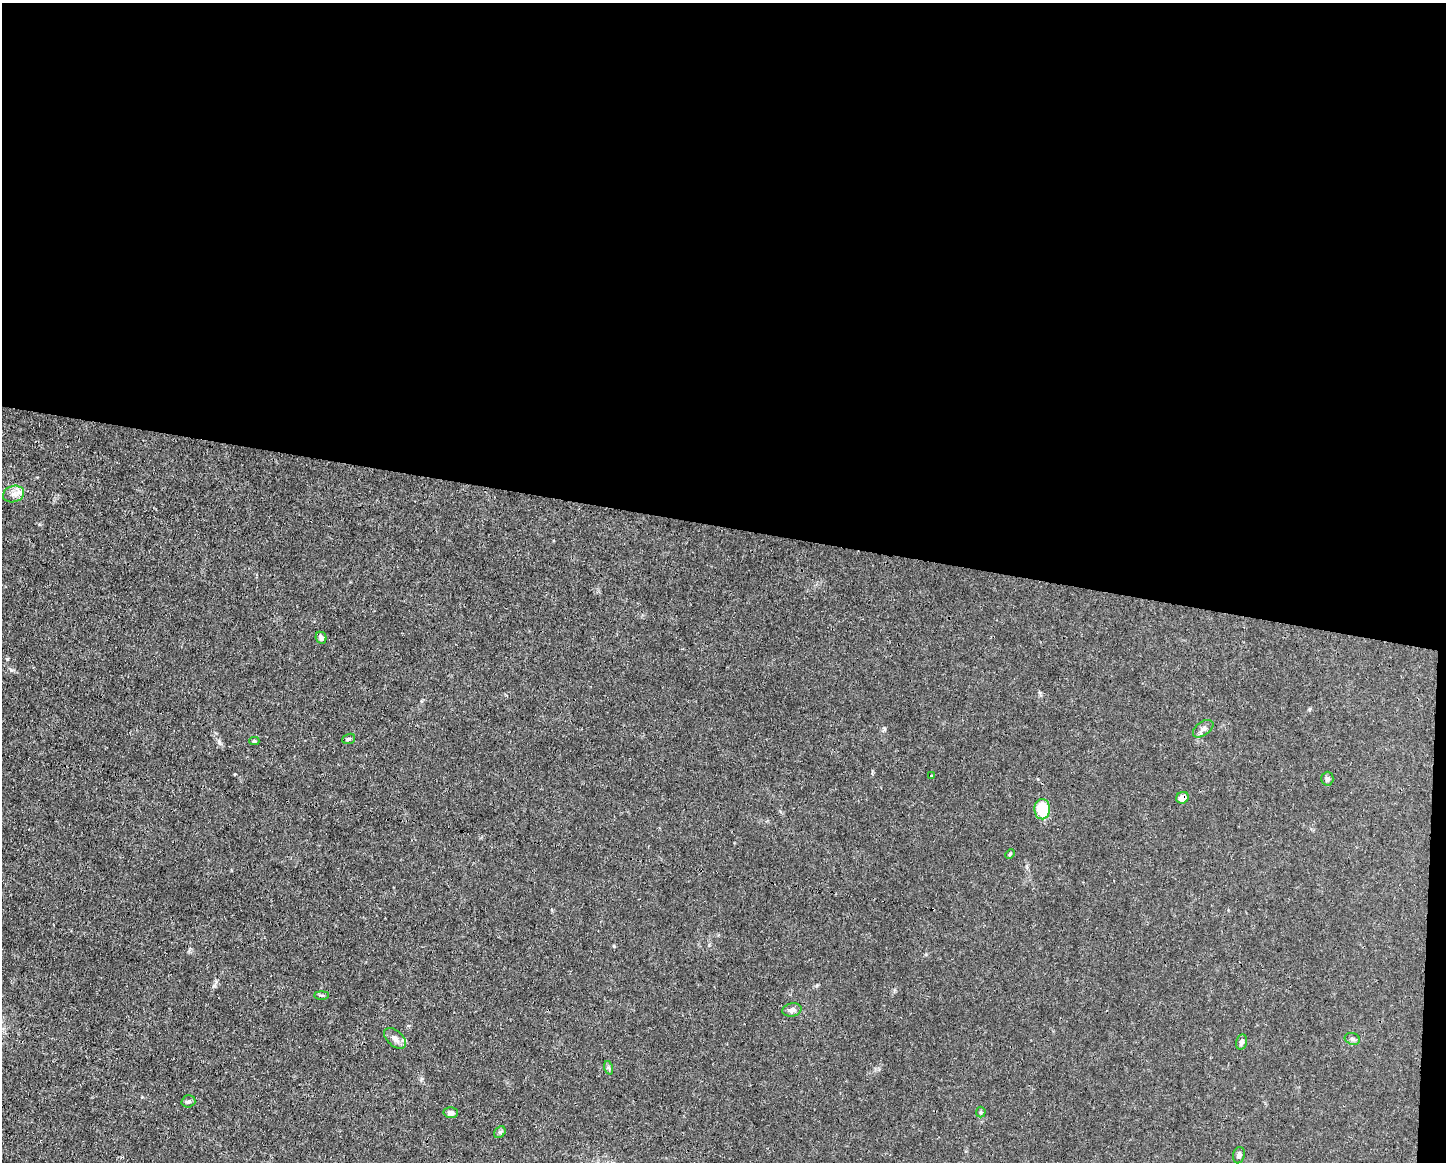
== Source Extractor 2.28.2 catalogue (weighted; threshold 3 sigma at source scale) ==
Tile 3 of 3 x 4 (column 3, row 1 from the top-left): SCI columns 3001-4444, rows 3480-4639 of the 4667 x 4639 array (HDU 1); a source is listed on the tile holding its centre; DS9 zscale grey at full resolution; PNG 1448 x 1164 px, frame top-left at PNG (2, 3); each listed source drawn as its Kron ellipse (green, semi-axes under 4 px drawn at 4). Shown black and unused: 46% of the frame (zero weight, under 3 of 4 exposures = <1% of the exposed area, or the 3 px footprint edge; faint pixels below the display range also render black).
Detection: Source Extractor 2.28.2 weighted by HDU 2 'WHT'; one run over the whole footprint, this tile lists its part. Background 0.0157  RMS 0.0024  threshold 0.0109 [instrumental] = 3 sigma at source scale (4.5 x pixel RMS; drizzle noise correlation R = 1.50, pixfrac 1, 0.05/0.05 arcsec/px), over >= 5 px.
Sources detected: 22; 1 inside a brighter listed object's ellipse — not listed separately; the other 21 listed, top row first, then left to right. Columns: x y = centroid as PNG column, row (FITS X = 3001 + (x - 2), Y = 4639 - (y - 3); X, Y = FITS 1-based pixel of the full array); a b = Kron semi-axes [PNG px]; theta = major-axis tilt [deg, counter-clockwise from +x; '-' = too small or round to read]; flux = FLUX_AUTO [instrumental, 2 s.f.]
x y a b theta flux
13 494 10 8 16 1.7
321 638 6 5 - 0.77
1203 729 11 6 36 1
349 739 6 5 - 0.4
254 741 5 4 - 0.35
931 776 3 2 - 0.31
1327 779 7 6 - 0.74
1182 798 6 5 - 1.7
1042 809 10 8 -89 8.9
1010 854 5 4 - 0.3
322 995 7 3 0 0.33
792 1010 9 6 12 1.1
395 1038 13 7 -41 1.3
1352 1039 8 6 -20 0.57
1241 1042 8 5 77 0.84
609 1068 7 4 -72 0.42
188 1101 7 6 - 0.51
981 1112 5 4 - 0.33
451 1113 7 5 3 0.94
500 1132 6 5 - 0.42
1239 1155 8 6 76 0.82
Overlapping masked pixels (flux is a lower limit): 1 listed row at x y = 1182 798
Unlisted compact peaks at least as high as the median listed source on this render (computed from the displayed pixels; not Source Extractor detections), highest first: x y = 614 946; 11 670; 219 742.